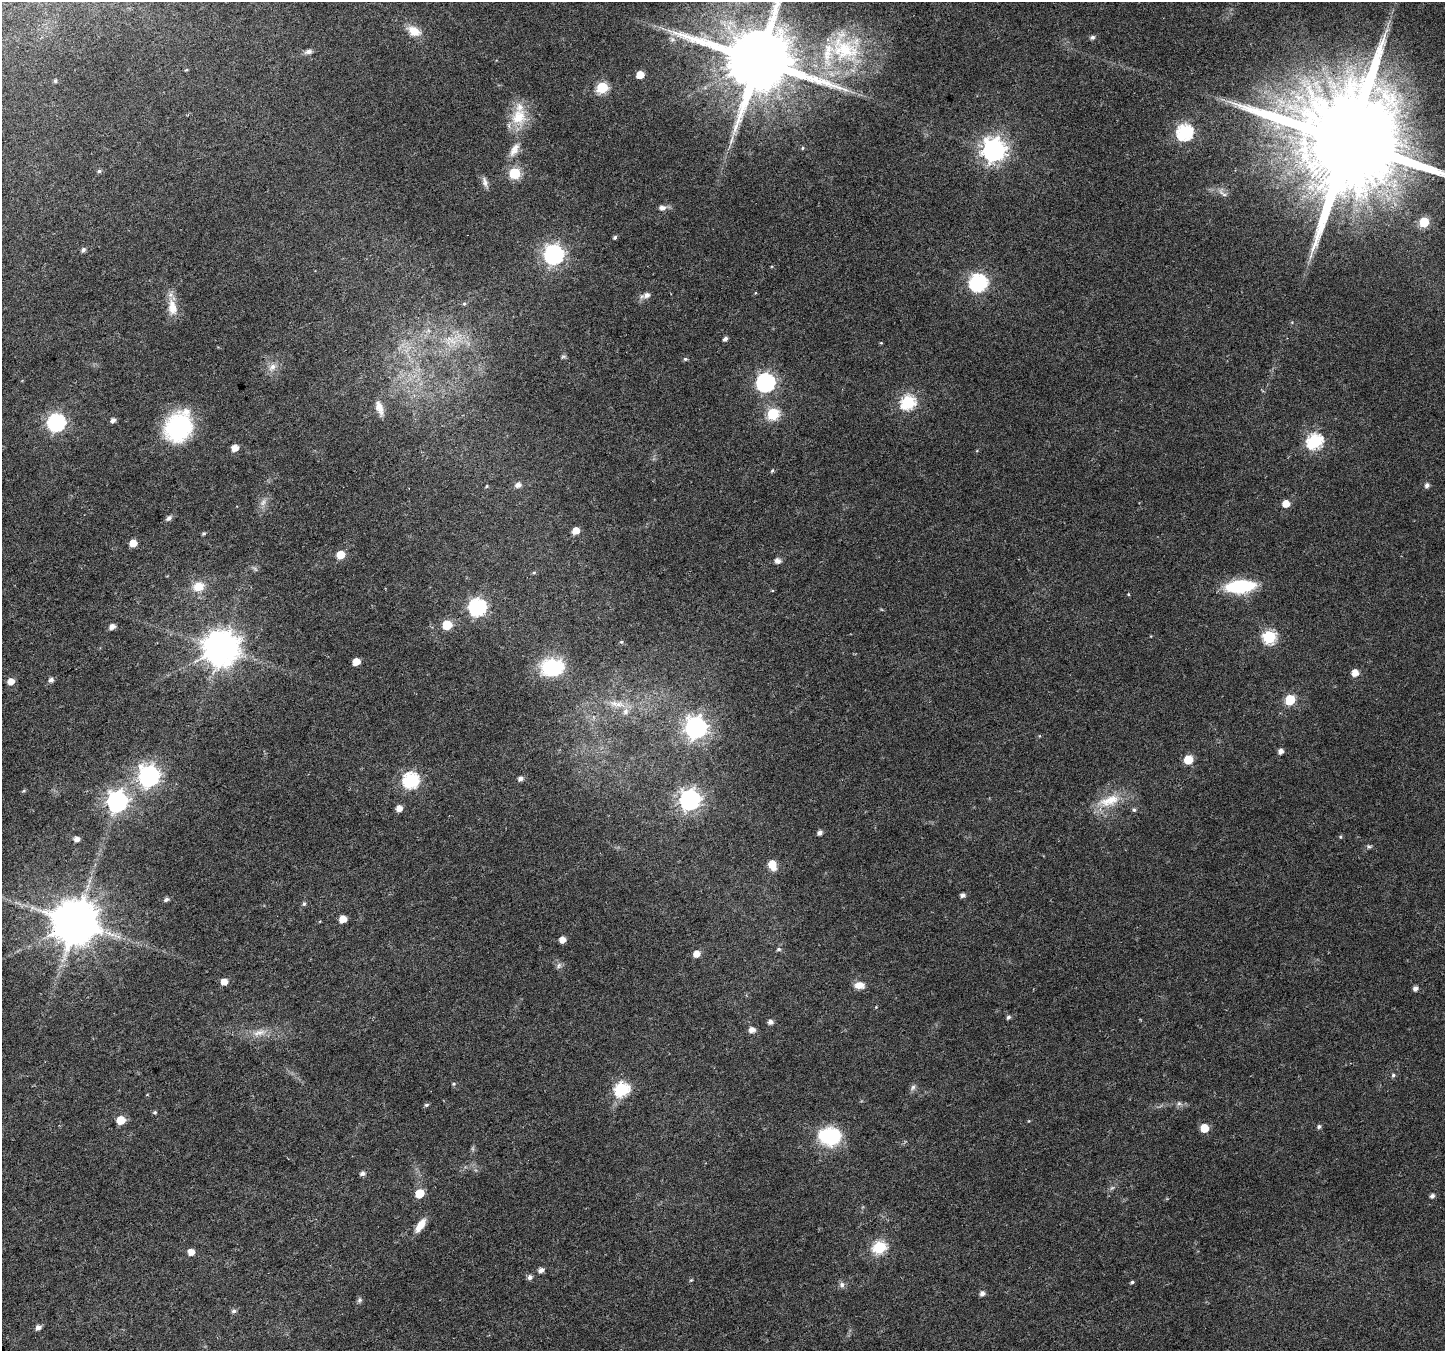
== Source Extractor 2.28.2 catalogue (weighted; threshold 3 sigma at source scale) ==
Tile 7 of 4 x 4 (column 3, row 2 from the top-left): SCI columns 2895-4337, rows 2866-4214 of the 5792 x 5669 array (HDU 1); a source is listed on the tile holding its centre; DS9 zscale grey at full resolution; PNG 1447 x 1353 px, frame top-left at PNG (2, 2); no overlay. Shown black and unused: <1% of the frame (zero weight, under 5 of 9 exposures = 1% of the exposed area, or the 3 px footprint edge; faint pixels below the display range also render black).
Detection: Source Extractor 2.28.2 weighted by HDU 2 'WHT'; one run over the whole footprint, this tile lists its part. Background 0.0131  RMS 0.0021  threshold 0.0087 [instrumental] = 3 sigma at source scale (4.09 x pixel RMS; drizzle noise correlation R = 1.36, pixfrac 0.8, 0.0396/0.0396 arcsec/px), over >= 5 px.
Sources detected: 145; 1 too faint to see at this stretch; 1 inside a brighter object's white glare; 1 long thin detection or spike segment (spike, bleed or trail) — not listed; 4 inside a brighter listed object's ellipse — not listed separately; the other 138 listed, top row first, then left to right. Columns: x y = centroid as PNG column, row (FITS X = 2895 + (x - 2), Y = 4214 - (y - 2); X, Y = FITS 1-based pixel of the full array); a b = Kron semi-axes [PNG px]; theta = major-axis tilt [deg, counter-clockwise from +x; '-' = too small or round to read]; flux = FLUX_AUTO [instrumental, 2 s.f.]
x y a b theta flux
1387 30 7 5 45 0.51
414 31 16 11 -28 2.8
1092 37 5 5 - 0.61
672 39 9 7 -50 0.77
844 49 52 46 -42 24
308 51 9 6 20 0.83
758 60 20 17 -3 2400
186 70 5 3 - 0.2
640 75 5 5 - 3.2
55 81 5 5 - 0.38
602 87 6 6 - 17
519 117 26 21 72 6.2
1185 132 7 7 - 45
1348 142 30 25 24 7000
802 148 4 4 - 0.19
514 149 22 9 60 2.2
994 150 8 8 - 160
99 171 5 5 - 0.42
515 173 6 6 - 16
485 182 15 6 -70 0.96
1223 193 18 6 -41 0.98
662 208 9 7 1 0.88
1424 222 6 6 - 11
615 237 5 4 - 0.42
83 250 6 5 - 0.58
554 254 8 8 - 95
978 282 9 7 -15 61
646 295 11 6 19 1.2
464 304 5 4 - 0.31
172 307 25 12 -80 3.4
725 339 5 4 - 0.67
452 340 21 8 -33 2.7
881 343 4 3 - 0.16
563 356 8 5 13 0.36
685 359 6 5 - 0.31
272 367 13 9 45 1.5
766 382 7 7 - 71
908 402 7 6 - 33
379 408 19 8 -73 1.9
773 414 6 6 - 20
113 420 5 4 - 0.87
56 422 7 7 - 62
179 427 31 27 61 20
1315 441 7 7 - 38
235 448 5 5 - 2.1
772 471 6 4 62 0.29
518 485 7 6 - 1.1
1427 485 5 5 - 0.75
487 486 4 4 - 0.22
263 502 11 6 57 1
1286 504 5 5 - 2.9
169 518 10 6 40 0.61
576 530 5 5 - 2.5
203 534 5 4 - 0.33
133 543 5 5 - 2.9
341 555 6 5 - 4.6
777 561 7 6 - 1
255 569 8 4 -45 0.43
534 572 6 4 1 0.25
1240 586 21 9 5 20
198 587 14 11 20 3.5
1128 594 5 4 - 0.2
477 607 7 7 - 63
447 625 6 5 - 9.1
112 627 6 5 - 1.2
1269 637 6 6 - 27
621 642 5 4 - 0.29
222 648 10 10 - 460
356 661 5 5 - 3.1
552 668 24 18 6 13
1355 673 5 5 - 2.4
51 680 6 6 - 0.7
11 681 5 5 - 2
1290 700 6 6 - 13
618 704 19 10 -4 2.8
696 728 8 8 - 130
1281 751 5 4 - 1.1
1188 759 6 5 - 7.7
149 776 8 8 - 110
520 779 5 5 - 0.9
411 780 7 7 - 45
24 791 6 5 - 0.26
690 800 8 8 - 110
117 801 8 8 - 110
1109 801 37 14 18 6
399 808 6 5 - 1.6
1134 810 6 5 - 0.36
820 832 5 4 - 0.93
1340 837 5 4 - 0.27
76 839 5 4 - 1.2
1369 846 8 4 -7 0.4
772 865 8 6 -69 4.4
89 881 7 4 72 0.49
962 895 5 4 - 0.8
166 899 6 4 21 0.6
304 904 6 5 - 0.35
32 908 7 6 - 0.61
343 919 5 5 - 3.1
76 922 12 12 - 980
562 940 5 5 - 2.1
779 949 6 5 - 0.38
696 954 6 5 - 2.2
559 966 9 6 52 0.62
224 982 6 5 - 2
859 985 12 8 -3 1.9
1415 988 5 4 - 0.89
876 1007 4 4 - 0.15
1008 1017 5 5 - 0.48
770 1022 5 5 - 0.97
752 1030 6 5 - 1.5
259 1032 22 9 13 2.4
1393 1075 6 5 - 0.41
454 1084 6 4 20 0.28
913 1087 10 6 61 0.65
622 1089 7 6 - 34
1179 1103 7 6 - 0.52
426 1105 5 4 - 0.4
155 1112 5 5 - 0.3
121 1120 5 5 - 5.2
1319 1127 5 5 - 0.45
1204 1128 5 5 - 5.7
829 1135 26 21 27 12
473 1149 7 4 -71 0.34
362 1173 6 5 - 0.73
420 1193 6 5 - 6.1
1432 1196 5 4 - 0.69
420 1225 17 7 57 2.5
880 1247 7 6 - 26
191 1252 5 5 - 1.9
541 1270 5 4 - 1.1
530 1277 6 6 - 0.75
691 1280 6 3 44 0.24
1132 1282 5 3 - 0.32
842 1285 9 7 -83 0.7
982 1293 6 5 - 0.87
360 1300 7 6 - 0.43
234 1311 6 5 - 0.53
38 1327 5 5 - 1
Isophote crosses this tile's border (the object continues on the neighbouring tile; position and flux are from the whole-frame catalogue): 2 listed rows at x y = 758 60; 1348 142